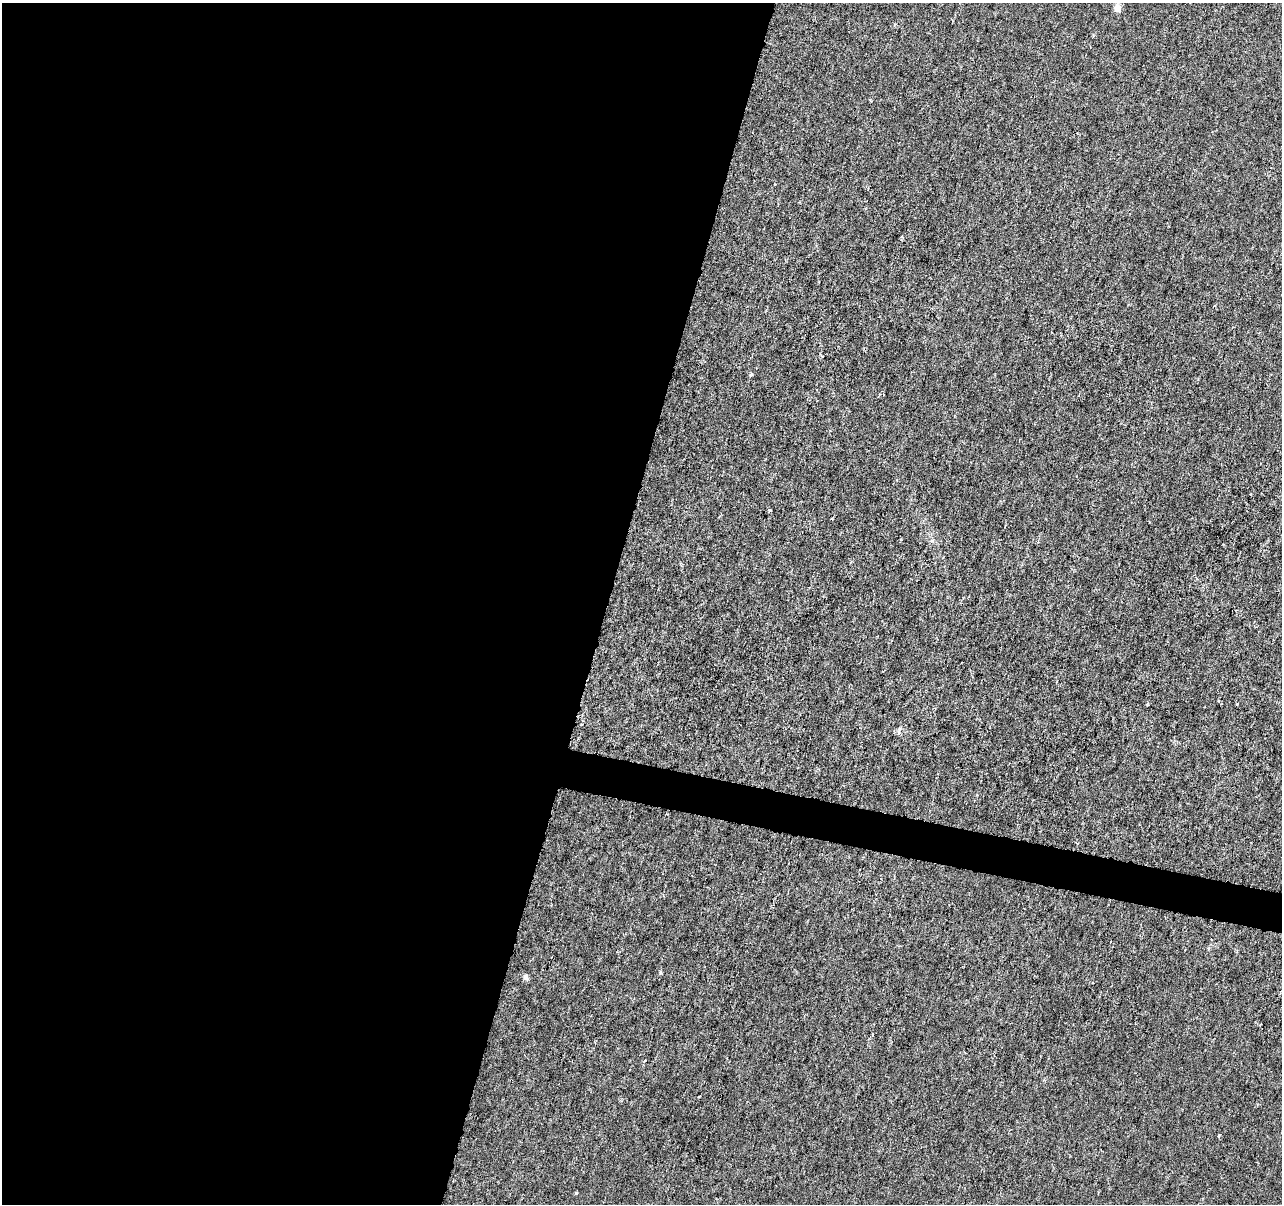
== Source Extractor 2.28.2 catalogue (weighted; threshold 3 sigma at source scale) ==
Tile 5 of 4 x 4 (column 1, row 2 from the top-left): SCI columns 1-1280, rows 2626-3827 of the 5128 x 5312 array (HDU 1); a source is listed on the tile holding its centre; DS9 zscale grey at full resolution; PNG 1284 x 1206 px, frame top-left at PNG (2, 3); no overlay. Shown black and unused: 49% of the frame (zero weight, under 3 of 6 exposures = <1% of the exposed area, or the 3 px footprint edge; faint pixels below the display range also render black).
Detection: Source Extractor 2.28.2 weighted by HDU 2 'WHT'; one run over the whole footprint, this tile lists its part. Background -1.32e-04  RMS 0.0013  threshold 0.00513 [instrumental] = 3 sigma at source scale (4.09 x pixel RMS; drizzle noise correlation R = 1.36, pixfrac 0.8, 0.0396/0.0396 arcsec/px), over >= 5 px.
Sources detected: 7; all 7 listed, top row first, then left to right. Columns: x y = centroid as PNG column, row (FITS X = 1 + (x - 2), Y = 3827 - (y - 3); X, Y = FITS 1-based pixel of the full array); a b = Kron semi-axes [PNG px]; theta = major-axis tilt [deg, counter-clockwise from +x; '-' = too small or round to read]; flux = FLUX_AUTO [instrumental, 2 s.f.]
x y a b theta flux
1117 8 7 7 - 0.82
751 374 4 4 - 0.15
770 510 4 3 - 0.16
1237 704 3 2 - 0.091
525 977 9 5 -68 0.28
1218 1136 3 3 - 0.18
576 1193 4 4 - 0.11